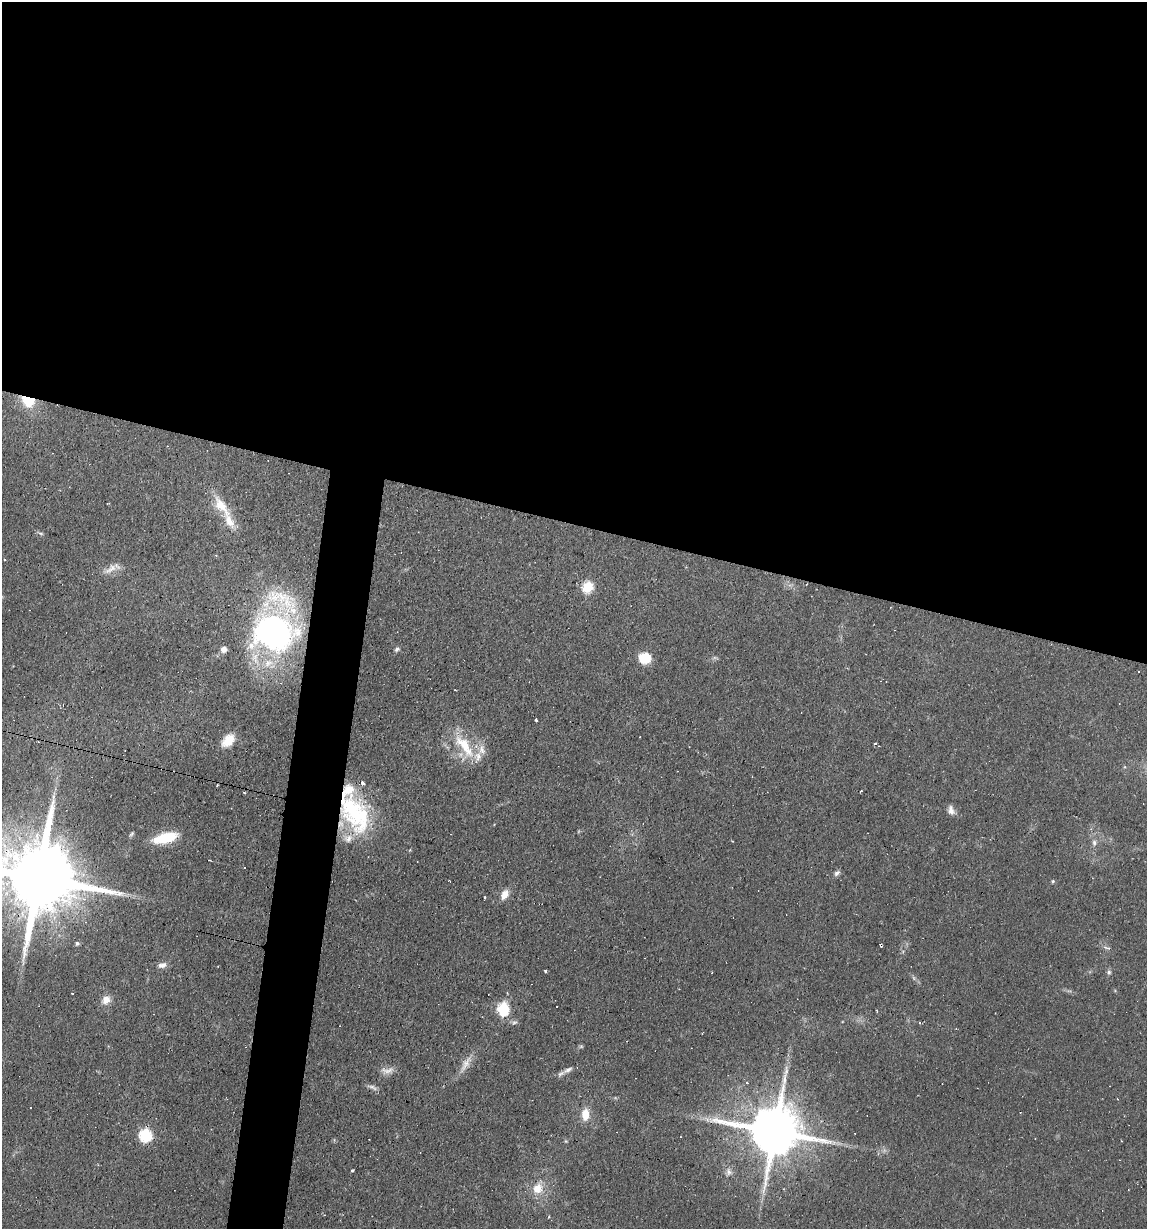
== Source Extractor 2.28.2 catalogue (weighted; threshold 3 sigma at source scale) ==
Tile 3 of 4 x 4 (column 3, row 1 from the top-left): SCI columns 2406-3550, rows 3683-4909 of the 4929 x 4909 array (HDU 1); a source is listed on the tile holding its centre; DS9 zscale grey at full resolution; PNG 1149 x 1231 px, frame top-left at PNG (2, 2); no overlay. Shown black and unused: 46% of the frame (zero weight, under 2 of 3 exposures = <1% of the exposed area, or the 3 px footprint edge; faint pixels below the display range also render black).
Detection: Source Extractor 2.28.2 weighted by HDU 2 'WHT'; one run over the whole footprint, this tile lists its part. Background 0.0927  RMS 0.0057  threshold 0.0256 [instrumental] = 3 sigma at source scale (4.5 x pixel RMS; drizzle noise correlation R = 1.50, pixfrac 1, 0.05/0.05 arcsec/px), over >= 5 px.
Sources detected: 76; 1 too faint to see at this stretch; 1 inside a brighter object's white glare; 9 cosmic-ray / hot-pixel residue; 2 long thin detections or spike segments (spike, bleed or trail) — not listed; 8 inside a brighter listed object's ellipse — not listed separately; the other 55 listed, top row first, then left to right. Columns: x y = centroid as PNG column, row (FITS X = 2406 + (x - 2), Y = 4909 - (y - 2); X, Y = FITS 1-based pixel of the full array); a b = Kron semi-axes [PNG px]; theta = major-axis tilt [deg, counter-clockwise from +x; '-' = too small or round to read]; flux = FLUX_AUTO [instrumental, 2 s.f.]
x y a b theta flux
28 400 13 10 -35 21
222 506 36 14 -52 15
41 533 8 4 -9 1.1
4 560 3 3 - 0.65
111 569 24 9 30 5.7
588 587 6 5 - 45
275 630 40 31 76 240
224 649 6 6 - 3.2
397 649 7 5 29 1.3
644 658 13 11 1 13
715 658 10 4 -5 1
536 720 3 3 - 1.6
228 740 17 11 46 9.3
875 744 4 3 - 2
465 746 41 13 -57 20
951 810 12 8 -67 3.3
353 811 46 31 -70 55
132 834 8 4 53 1
165 838 27 10 14 20
1094 843 8 7 - 2.1
209 860 3 2 - 0.47
245 868 3 3 - 0.97
837 873 9 6 41 1.8
38 878 30 17 -14 9900
449 880 3 2 - 0.48
1053 881 5 4 - 0.93
504 894 13 8 59 5.4
77 943 5 4 - 1.5
881 945 4 3 - 11
1107 948 11 5 -12 1.7
162 965 13 7 10 3.3
546 971 3 3 - 1.4
1109 972 7 5 80 1.4
914 978 7 4 -71 0.99
72 993 2 2 - 0.58
106 1000 11 8 56 5.8
503 1009 8 6 -85 61
514 1022 9 7 19 1.7
920 1022 3 2 - 0.68
581 1046 6 4 0 0.84
466 1064 29 9 59 6.6
568 1070 14 6 34 2.6
387 1071 19 9 3 4.5
747 1083 5 4 - 1
372 1087 15 5 -23 2.1
585 1114 14 9 88 8.6
775 1131 18 13 -12 4000
145 1135 6 6 - 76
1035 1138 3 2 - 0.38
566 1141 5 5 - 0.73
352 1171 3 3 - 2.7
729 1172 11 9 -79 3.2
537 1188 15 13 67 9.7
1128 1190 2 2 - 0.37
548 1217 4 3 - 0.44
Overlapping masked pixels (flux is a lower limit): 4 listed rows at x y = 28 400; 38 878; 881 945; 775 1131
Isophote crosses this tile's border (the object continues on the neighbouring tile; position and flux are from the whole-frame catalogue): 1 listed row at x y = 38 878